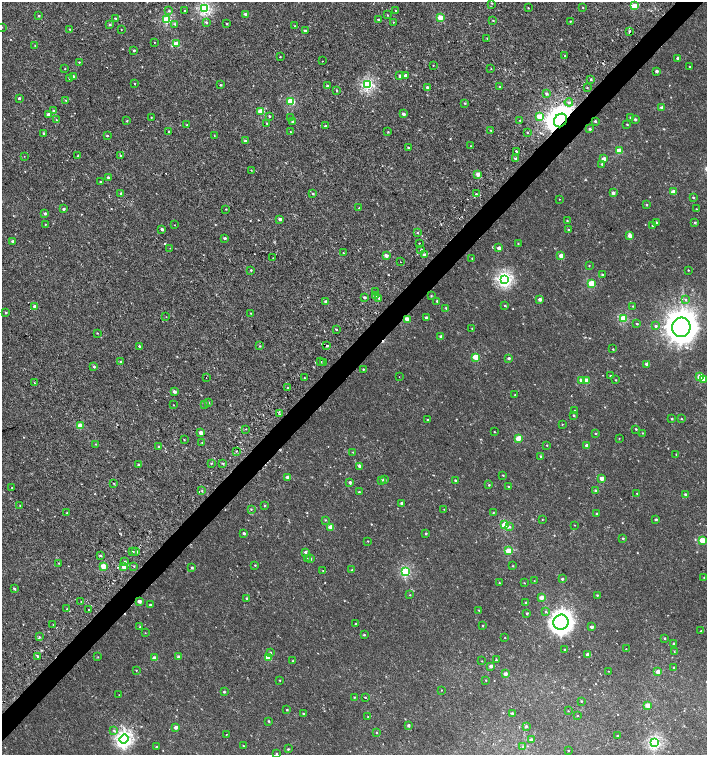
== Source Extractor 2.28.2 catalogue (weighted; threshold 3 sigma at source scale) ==
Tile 10 of 4 x 4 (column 2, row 3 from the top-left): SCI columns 1662-3071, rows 1506-3010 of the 6043 x 6058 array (HDU 1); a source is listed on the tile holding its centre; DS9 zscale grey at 2 x 2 block average (1 PNG px = mean of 2 x 2 image px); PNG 709 x 757 px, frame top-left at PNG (2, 2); each listed source drawn as its Kron ellipse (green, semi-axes under 4 px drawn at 4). Shown black and unused: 4% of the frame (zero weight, under 2 of 3 exposures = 2% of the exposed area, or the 3 px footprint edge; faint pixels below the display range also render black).
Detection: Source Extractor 2.28.2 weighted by HDU 2 'WHT'; one run over the whole footprint, this tile lists its part. Background -4.39e-05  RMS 0.0026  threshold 0.0116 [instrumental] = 3 sigma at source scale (4.5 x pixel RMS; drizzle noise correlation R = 1.50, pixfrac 1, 0.0396/0.0396 arcsec/px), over >= 5 px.
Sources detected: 379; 6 cosmic-ray / hot-pixel residue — neither listed nor drawn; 1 inside a brighter listed object's ellipse — not listed separately; the other 372 listed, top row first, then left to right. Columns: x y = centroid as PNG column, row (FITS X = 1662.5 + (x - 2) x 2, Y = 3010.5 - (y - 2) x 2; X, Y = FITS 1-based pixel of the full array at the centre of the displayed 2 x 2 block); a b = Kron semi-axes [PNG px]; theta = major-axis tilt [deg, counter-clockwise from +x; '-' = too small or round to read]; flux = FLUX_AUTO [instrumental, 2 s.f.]
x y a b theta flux
492 3 2 2 - 0.34
634 6 3 3 - 11
204 8 3 3 - 60
528 8 2 2 - 0.35
583 8 2 2 - 0.29
184 10 2 2 - 0.38
169 11 3 3 - 0.68
395 11 2 2 - 0.36
245 14 3 2 - 1.4
388 15 2 2 - 0.45
39 16 2 2 - 0.67
115 18 3 2 - 0.43
440 18 3 2 - 11
378 19 3 2 - 0.53
166 20 3 3 - 26
493 20 2 2 - 0.43
570 21 2 2 - 0.37
206 22 3 3 - 0.7
393 22 2 2 - 0.26
175 24 4 2 - 0.51
226 24 2 2 - 0.5
110 25 3 2 - 0.67
295 26 2 2 - 0.32
2 27 2 2 - 0.21
69 29 2 2 - 0.28
121 29 2 2 - 0.22
305 31 2 2 - 1.2
629 31 2 2 - 1.6
487 38 2 2 - 0.27
154 42 2 2 - 0.25
176 44 3 2 - 9.6
35 45 2 2 - 0.3
134 50 2 2 - 1.1
565 56 2 2 - 0.42
280 57 2 2 - 0.39
678 58 2 2 - 1.4
322 61 2 2 - 0.23
79 62 2 2 - 0.41
433 65 2 2 - 0.24
690 67 2 2 - 0.64
65 68 2 2 - 0.23
491 69 2 2 - 0.55
657 71 2 2 - 1.5
406 75 3 2 - 3.4
73 76 2 2 - 0.72
400 76 3 3 - 1.6
69 79 3 2 - 0.37
591 79 3 2 - 0.66
134 84 2 2 - 1
367 84 3 3 - 60
220 85 3 3 - 0.58
327 86 2 2 - 0.9
427 87 3 3 - 1.7
500 87 3 2 - 0.6
587 87 2 2 - 0.4
337 90 2 2 - 0.45
546 93 3 2 - 1.5
19 98 2 2 - 0.98
66 100 3 2 - 0.27
291 101 3 3 - 23
569 102 4 3 - 1.2
465 103 3 2 - 0.42
662 108 2 2 - 3.1
54 111 3 3 - 1.4
261 111 3 2 - 13
48 114 3 3 - 1.6
403 114 2 2 - 2
269 116 2 2 - 0.58
540 116 3 3 - 15
151 117 3 2 - 0.26
290 118 2 2 - 0.27
631 118 3 3 - 0.79
635 119 2 2 - 0.96
56 120 3 2 - 0.4
520 120 2 2 - 0.35
560 120 7 6 - 690
127 121 3 2 - 0.4
595 121 3 2 - 0.71
292 122 3 2 - 1.2
267 123 2 2 - 0.56
627 124 2 2 - 0.43
187 125 3 2 - 0.48
325 126 2 2 - 0.66
590 129 2 2 - 1
491 131 3 2 - 0.44
168 132 2 2 - 0.39
291 132 2 2 - 0.23
388 132 2 2 - 0.36
527 132 2 2 - 0.41
43 133 2 2 - 0.59
107 136 2 2 - 0.54
214 136 2 2 - 0.3
245 141 3 2 - 1
471 146 2 2 - 0.24
408 147 2 2 - 0.54
516 151 2 2 - 1.3
619 151 3 2 - 12
24 156 2 2 - 0.18
78 156 3 2 - 0.44
121 156 2 2 - 1.1
515 158 2 2 - 4.1
604 159 2 2 - 4.7
602 164 3 3 - 0.64
251 170 3 2 - 0.29
478 174 2 2 - 5.8
108 177 3 2 - 1.6
101 182 3 2 - 0.37
673 192 2 2 - 4.9
121 193 3 3 - 0.94
613 193 2 2 - 1.9
313 194 2 2 - 0.55
476 194 2 2 - 0.93
693 197 2 2 - 0.65
559 199 2 2 - 0.25
647 205 3 2 - 0.46
359 208 2 2 - 0.41
63 209 2 2 - 1.5
226 209 2 2 - 0.32
696 209 2 2 - 0.34
45 213 2 2 - 1.1
280 219 2 2 - 2.2
567 221 3 2 - 0.4
695 222 2 2 - 0.68
656 223 3 3 - 1
45 224 2 2 - 0.32
174 225 2 2 - 0.21
652 226 2 2 - 0.61
162 229 3 2 - 1.1
569 230 3 2 - 0.56
417 233 2 2 - 0.38
630 236 3 2 - 4.6
225 238 2 2 - 1.1
13 241 3 2 - 1.1
419 243 2 2 - 0.26
518 244 2 2 - 0.31
170 248 2 2 - 0.22
499 248 2 2 - 2.5
421 249 2 2 - 0.85
343 253 2 2 - 0.32
424 255 3 2 - 2.5
561 255 2 2 - 4.8
386 256 2 2 - 3.5
273 258 2 2 - 0.21
472 258 2 2 - 0.31
401 262 2 2 - 0.35
589 266 2 2 - 0.29
251 270 2 2 - 0.54
688 270 2 2 - 0.38
602 275 2 2 - 0.7
504 279 4 4 - 84
591 283 3 3 - 15
376 292 2 2 - 0.28
375 296 3 3 - 3.3
431 296 3 2 - 0.42
364 297 2 2 - 1.1
379 298 3 3 - 0.92
540 299 2 2 - 3
685 300 3 3 - 0.68
437 301 2 2 - 0.63
326 302 2 2 - 1.9
35 306 2 2 - 2.9
505 306 2 2 - 0.46
633 306 3 2 - 0.34
446 308 3 3 - 0.53
6 312 3 3 - 0.52
250 313 3 2 - 0.33
166 317 2 2 - 0.18
426 317 3 2 - 0.85
623 318 3 3 - 21
407 319 3 2 - 6.8
637 324 2 2 - 0.41
656 326 3 3 - 0.83
681 327 10 9 - 1100
472 328 2 2 - 0.36
336 329 2 2 - 1.7
97 333 2 2 - 0.3
441 336 2 2 - 1.8
139 346 2 2 - 0.72
260 346 3 3 - 0.48
327 346 2 2 - 2.2
613 349 2 2 - 0.36
475 357 3 2 - 11
509 358 2 2 - 1.4
320 361 2 2 - 0.64
120 362 3 2 - 0.56
323 362 2 2 - 1.4
647 364 2 2 - 2.8
94 367 3 3 - 0.79
363 369 2 2 - 0.39
610 376 2 2 - 0.59
399 377 2 2 - 0.26
700 377 3 3 - 4.5
206 378 2 2 - 0.19
304 378 2 2 - 1.1
703 379 3 3 - 5.8
582 380 3 2 - 3.3
616 380 2 2 - 0.39
586 381 3 2 - 7.5
35 383 2 2 - 1.4
287 388 2 2 - 0.82
174 392 3 2 - 2.1
515 395 2 2 - 0.32
208 403 3 3 - 0.64
204 404 2 2 - 0.94
174 405 2 2 - 0.52
575 410 2 2 - 0.32
279 414 3 2 - 0.33
574 415 2 2 - 0.5
672 419 2 2 - 0.59
681 419 3 2 - 0.42
428 420 2 2 - 0.67
562 424 2 2 - 0.26
80 425 3 2 - 8.9
246 429 2 2 - 0.69
636 429 2 2 - 0.47
495 432 2 2 - 0.3
201 433 2 2 - 3.6
642 433 2 2 - 0.27
596 434 3 2 - 0.44
518 438 3 2 - 9.6
619 438 2 2 - 0.22
184 439 2 2 - 0.33
202 442 3 2 - 0.34
96 444 2 2 - 0.26
547 445 2 2 - 0.33
587 445 3 2 - 2.9
159 446 3 2 - 0.53
236 451 2 2 - 0.69
353 452 2 2 - 0.25
676 454 2 2 - 0.62
541 456 2 2 - 0.67
211 463 2 2 - 0.39
222 463 3 2 - 0.53
139 465 2 2 - 0.89
360 466 3 3 - 1.5
503 475 3 2 - 0.38
287 477 3 2 - 1.5
602 479 2 2 - 4.5
381 480 3 2 - 0.4
384 480 2 2 - 1.7
455 480 2 2 - 0.66
350 482 2 2 - 1.4
114 483 3 2 - 0.35
489 485 3 2 - 0.47
509 487 2 2 - 0.46
12 488 2 2 - 0.23
202 491 3 2 - 0.42
596 491 3 2 - 1.8
359 492 2 2 - 0.45
637 493 2 2 - 0.3
685 494 3 3 - 1.3
402 503 2 2 - 1.4
265 505 3 2 - 0.45
20 506 3 2 - 0.33
251 509 3 2 - 0.39
444 509 2 2 - 0.22
67 513 3 2 - 0.37
493 513 2 2 - 0.31
597 514 2 2 - 0.84
542 519 2 2 - 0.27
656 519 2 2 - 0.98
325 520 3 2 - 0.29
504 525 3 3 - 16
575 525 2 2 - 0.21
331 527 3 2 - 6
509 527 4 3 - 1
244 533 2 2 - 1.2
426 533 2 2 - 0.65
623 538 2 2 - 0.53
702 540 3 3 - 12
368 541 2 2 - 0.3
132 551 2 2 - 1.4
508 551 3 2 - 11
136 552 2 2 - 1.6
305 552 3 3 - 1.1
101 556 3 2 - 0.59
307 558 3 2 - 0.25
311 559 3 3 - 0.56
125 561 3 2 - 0.53
59 563 2 2 - 0.34
255 565 2 2 - 0.35
104 566 3 2 - 10
134 566 3 2 - 0.34
513 566 2 2 - 0.32
124 567 3 2 - 3.2
192 568 3 3 - 0.69
352 570 2 2 - 0.41
323 571 2 2 - 0.27
406 571 3 3 - 35
704 578 3 2 - 0.28
562 579 2 2 - 0.97
534 581 2 2 - 0.22
499 583 2 2 - 0.33
524 583 2 2 - 0.23
14 589 2 2 - 0.93
410 595 2 2 - 0.31
597 595 3 2 - 0.43
541 597 2 2 - 4.5
246 598 3 2 - 0.55
139 601 2 2 - 3
81 602 2 2 - 0.36
526 602 2 2 - 0.4
150 605 2 2 - 0.87
67 609 2 2 - 0.56
89 610 2 2 - 0.75
479 610 2 2 - 0.36
545 611 3 2 - 0.41
527 613 3 2 - 0.72
561 622 8 7 - 290
53 624 2 2 - 0.37
356 624 2 2 - 0.72
482 625 2 2 - 0.39
140 627 3 2 - 0.44
592 627 2 2 - 1.8
700 631 2 2 - 0.85
145 633 2 2 - 0.23
364 635 3 2 - 0.58
39 637 4 3 - 0.55
505 638 2 2 - 0.25
664 638 3 2 - 0.5
674 643 2 2 - 0.5
564 649 2 2 - 0.45
626 649 2 2 - 0.2
674 651 3 2 - 0.29
270 652 3 3 - 0.48
588 654 2 2 - 3
38 656 3 2 - 0.85
98 657 3 2 - 0.31
179 657 3 2 - 2
155 658 2 2 - 4.3
268 658 3 3 - 10
496 660 2 2 - 0.49
293 661 3 2 - 0.28
482 661 2 2 - 0.24
491 666 2 2 - 2.8
674 668 2 2 - 1.1
136 670 2 2 - 0.27
608 671 2 2 - 0.2
658 672 3 3 - 4.2
505 674 2 2 - 2.9
280 680 2 2 - 0.31
486 680 2 2 - 0.36
441 690 2 2 - 0.23
224 692 3 3 - 0.65
119 695 2 2 - 0.21
354 697 2 2 - 0.4
365 697 2 2 - 0.42
581 701 2 2 - 0.42
648 705 3 2 - 7.4
287 710 2 2 - 0.42
568 711 2 2 - 0.24
512 713 3 2 - 1
303 714 3 2 - 0.4
577 716 3 2 - 0.28
368 717 2 2 - 0.23
269 721 2 2 - 0.54
409 725 3 2 - 1.1
526 726 3 3 - 1
176 727 2 2 - 3.4
114 731 4 3 - 0.81
376 733 2 2 - 0.28
226 735 2 2 - 0.3
617 736 2 2 - 0.53
124 739 5 4 - 120
532 740 3 2 - 2.5
654 742 3 3 - 60
243 746 2 2 - 0.32
156 747 2 2 - 0.47
523 747 3 3 - 0.53
288 749 3 2 - 0.49
568 751 2 2 - 0.3
277 754 2 2 - 0.36
Overlapping masked pixels (flux is a lower limit): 3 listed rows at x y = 560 120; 407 319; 327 346
Isophote crosses this tile's border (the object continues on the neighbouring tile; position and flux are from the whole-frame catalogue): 1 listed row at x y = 2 27
Diffuse or blended objects may show on this block-average render without a row.